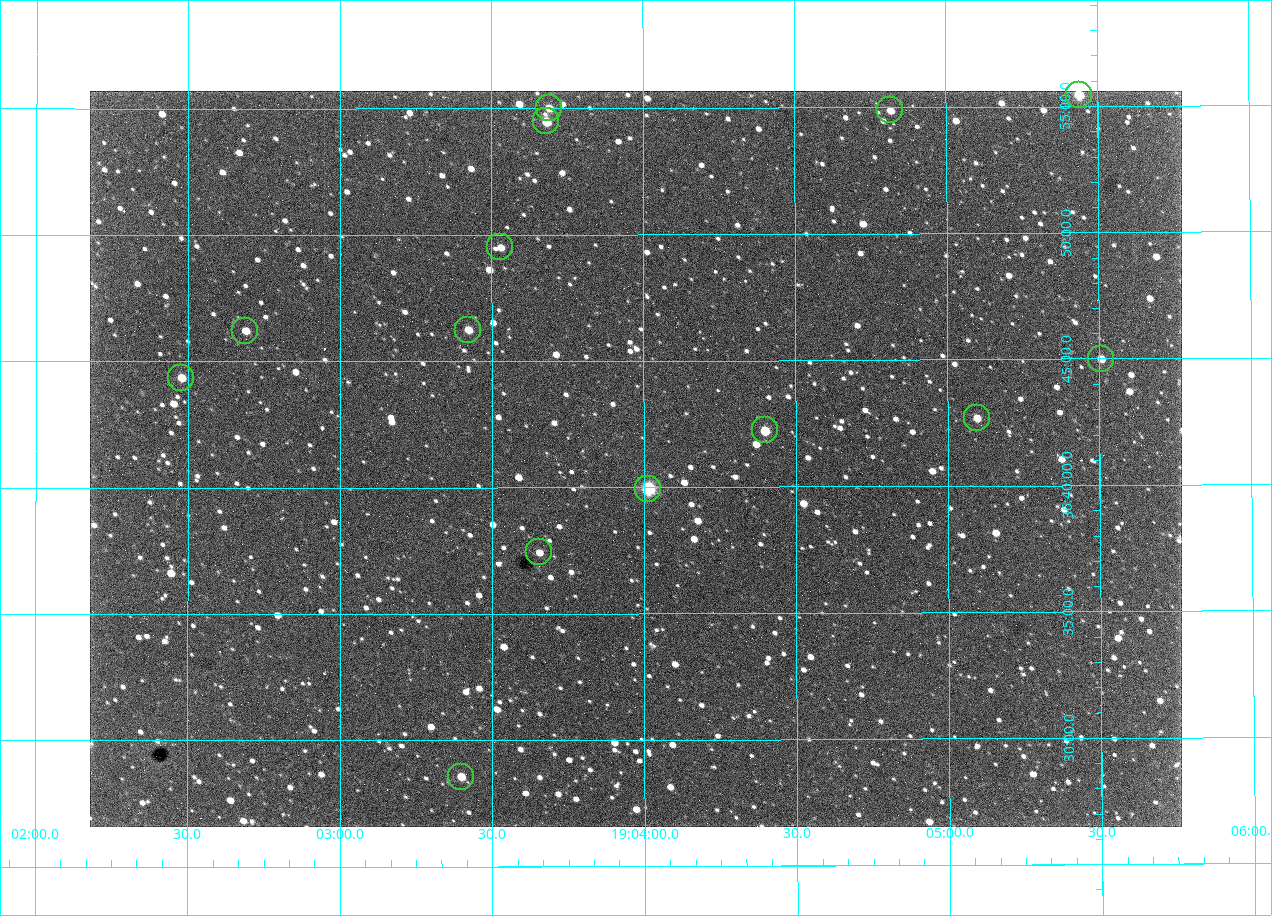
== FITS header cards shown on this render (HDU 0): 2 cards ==
NAXIS1  =                 1092 /fastest changing axis
NAXIS2  =                  736 /next to fastest changing axis

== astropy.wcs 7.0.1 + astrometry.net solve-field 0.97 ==
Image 1092 x 736 px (HDU 0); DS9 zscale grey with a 90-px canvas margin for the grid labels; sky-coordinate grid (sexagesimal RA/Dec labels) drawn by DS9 from the SOLVED WCS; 14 Tycho-2 reference stars matched to detected sources circled (green)
Header WCS: none
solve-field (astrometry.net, Tycho-2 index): SOLVED blind (the file carries no WCS)
Solved WCS: RA---TAN-SIP/DEC--TAN-SIP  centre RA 19:03:58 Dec +36:41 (285.99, +36.69 deg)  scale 2.37 arcsec/px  FOV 43.2' x 29.1'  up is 0 deg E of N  parity flipped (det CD > 0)
(file carries no celestial WCS; the grid is the blind solution)
Tycho-2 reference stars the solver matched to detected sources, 14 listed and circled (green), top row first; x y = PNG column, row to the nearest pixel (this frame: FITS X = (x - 90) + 1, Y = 736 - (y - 91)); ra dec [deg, ICRS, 3 dp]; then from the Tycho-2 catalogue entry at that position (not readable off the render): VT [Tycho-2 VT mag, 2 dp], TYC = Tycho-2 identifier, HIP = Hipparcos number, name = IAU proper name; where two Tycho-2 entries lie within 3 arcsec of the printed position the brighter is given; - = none
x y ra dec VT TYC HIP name
1079 95 286.360 +36.924 9.83 2652-14-1 - -
549 108 285.922 +36.917 10.48 2652-1249-1 - -
890 110 286.204 +36.915 10.94 2652-350-1 - -
546 121 285.920 +36.908 9.57 2652-218-1 - -
500 247 285.882 +36.825 10.95 2652-329-1 - -
468 330 285.856 +36.771 11.11 2652-1253-1 - -
245 331 285.672 +36.770 11.14 2651-2527-1 - -
1101 359 286.377 +36.750 10.72 2652-110-1 - -
181 378 285.620 +36.739 11.03 2651-1906-1 - -
977 418 286.274 +36.711 10.88 2652-1070-1 - -
765 430 286.100 +36.704 10.14 2652-1649-1 - -
648 489 286.004 +36.666 8.52 2652-1368-1 - -
539 552 285.914 +36.624 11.11 2652-845-1 - -
461 777 285.849 +36.476 10.21 2652-1424-1 - -